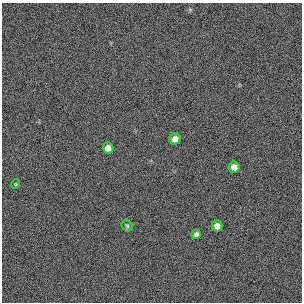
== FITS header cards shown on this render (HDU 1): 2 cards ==
NAXIS1  =                  300 / length of original image axis
NAXIS2  =                  300 / length of original image axis

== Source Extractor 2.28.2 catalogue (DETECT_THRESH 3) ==
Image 300 x 300 px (HDU 1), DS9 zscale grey, 1 PNG px = 1 image px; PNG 304 x 304 px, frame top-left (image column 1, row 300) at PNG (2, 3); each listed source drawn as its Kron ellipse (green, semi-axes under 4 px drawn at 4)
Background 385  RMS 67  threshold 200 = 3 sigma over >= 5 px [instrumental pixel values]
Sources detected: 7; all 7 listed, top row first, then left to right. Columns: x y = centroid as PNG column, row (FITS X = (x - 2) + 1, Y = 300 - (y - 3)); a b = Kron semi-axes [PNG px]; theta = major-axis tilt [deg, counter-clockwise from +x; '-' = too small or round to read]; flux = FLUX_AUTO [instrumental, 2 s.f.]
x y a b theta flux
175 139 6 5 - 32000
108 148 5 5 - 26000
234 167 6 5 - 27000
16 184 4 4 - 4700
127 226 6 5 - 6300
217 226 5 5 - 26000
196 234 5 4 - 11000